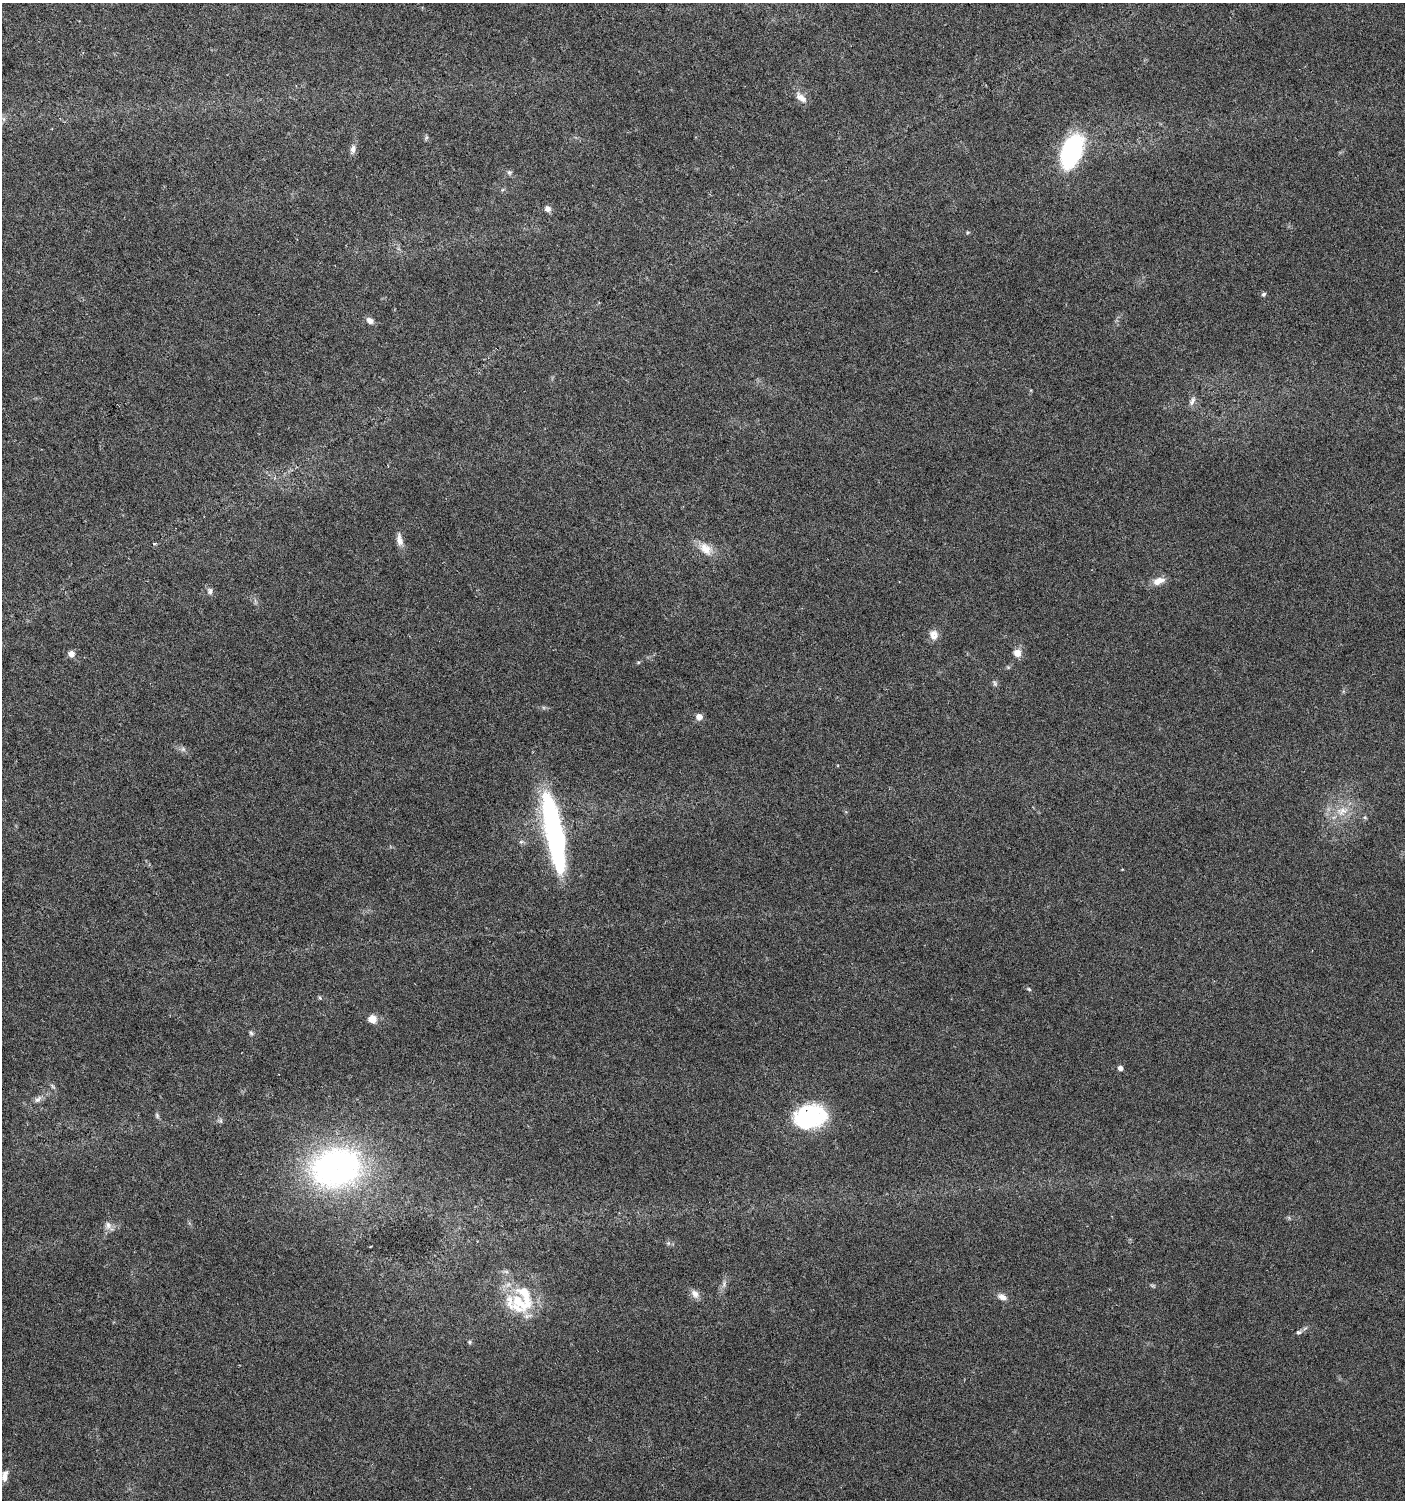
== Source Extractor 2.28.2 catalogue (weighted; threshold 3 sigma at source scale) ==
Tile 11 of 4 x 4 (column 3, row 3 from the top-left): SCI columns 3049-4451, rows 1501-2998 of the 6029 x 6005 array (HDU 1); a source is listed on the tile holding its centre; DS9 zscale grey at full resolution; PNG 1407 x 1502 px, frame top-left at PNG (2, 3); no overlay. Shown black and unused: <1% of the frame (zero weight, under 5 of 9 exposures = <1% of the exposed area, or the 3 px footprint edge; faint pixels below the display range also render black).
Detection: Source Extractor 2.28.2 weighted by HDU 2 'WHT'; one run over the whole footprint, this tile lists its part. Background 0.0353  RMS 0.0025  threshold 0.0101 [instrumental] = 3 sigma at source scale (4.09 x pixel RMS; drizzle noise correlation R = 1.36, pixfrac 0.8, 0.0396/0.0396 arcsec/px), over >= 5 px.
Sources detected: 49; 1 too faint to see at this stretch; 4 inside a brighter object's white glare — not listed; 2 inside a brighter listed object's ellipse — not listed separately; the other 42 listed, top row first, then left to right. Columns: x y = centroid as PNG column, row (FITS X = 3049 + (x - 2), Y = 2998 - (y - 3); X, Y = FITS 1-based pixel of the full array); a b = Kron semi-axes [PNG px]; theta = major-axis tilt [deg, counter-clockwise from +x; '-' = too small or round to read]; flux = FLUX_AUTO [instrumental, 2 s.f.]
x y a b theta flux
801 98 18 9 -40 1.9
3 119 8 4 -52 0.49
426 138 6 4 71 0.36
353 149 13 7 82 1.1
1072 151 26 14 69 44
509 173 7 6 - 0.54
548 209 8 7 - 0.96
968 232 5 3 - 0.27
1264 294 6 5 - 0.48
370 320 9 7 -42 1.1
1192 401 13 7 66 1
399 540 17 8 -79 1.7
705 549 21 13 -41 3.5
1158 581 16 8 23 2.2
210 591 10 8 -78 0.86
934 635 12 10 -85 1.9
1017 653 9 8 - 1.9
71 654 7 7 - 1.4
995 683 9 5 -64 0.52
699 717 8 8 - 1.4
183 749 6 6 - 0.59
1342 811 19 12 21 4.1
1365 817 6 4 -2 0.29
556 839 70 19 -78 45
1029 989 6 4 -23 0.33
320 998 6 4 -46 0.29
372 1019 7 6 - 3.4
251 1033 7 5 -20 0.44
1120 1068 6 5 - 0.87
53 1086 10 5 -49 0.51
38 1099 13 6 43 1.1
157 1115 8 5 -64 0.45
811 1117 26 23 -2 26
221 1121 7 4 -90 0.41
336 1168 42 32 13 87
108 1225 11 9 -79 1.2
695 1294 12 8 -57 1.4
1002 1297 12 7 -24 1.4
518 1301 37 20 -65 11
1299 1332 8 5 16 0.54
469 1342 5 5 - 0.31
4 1476 14 7 79 1.6